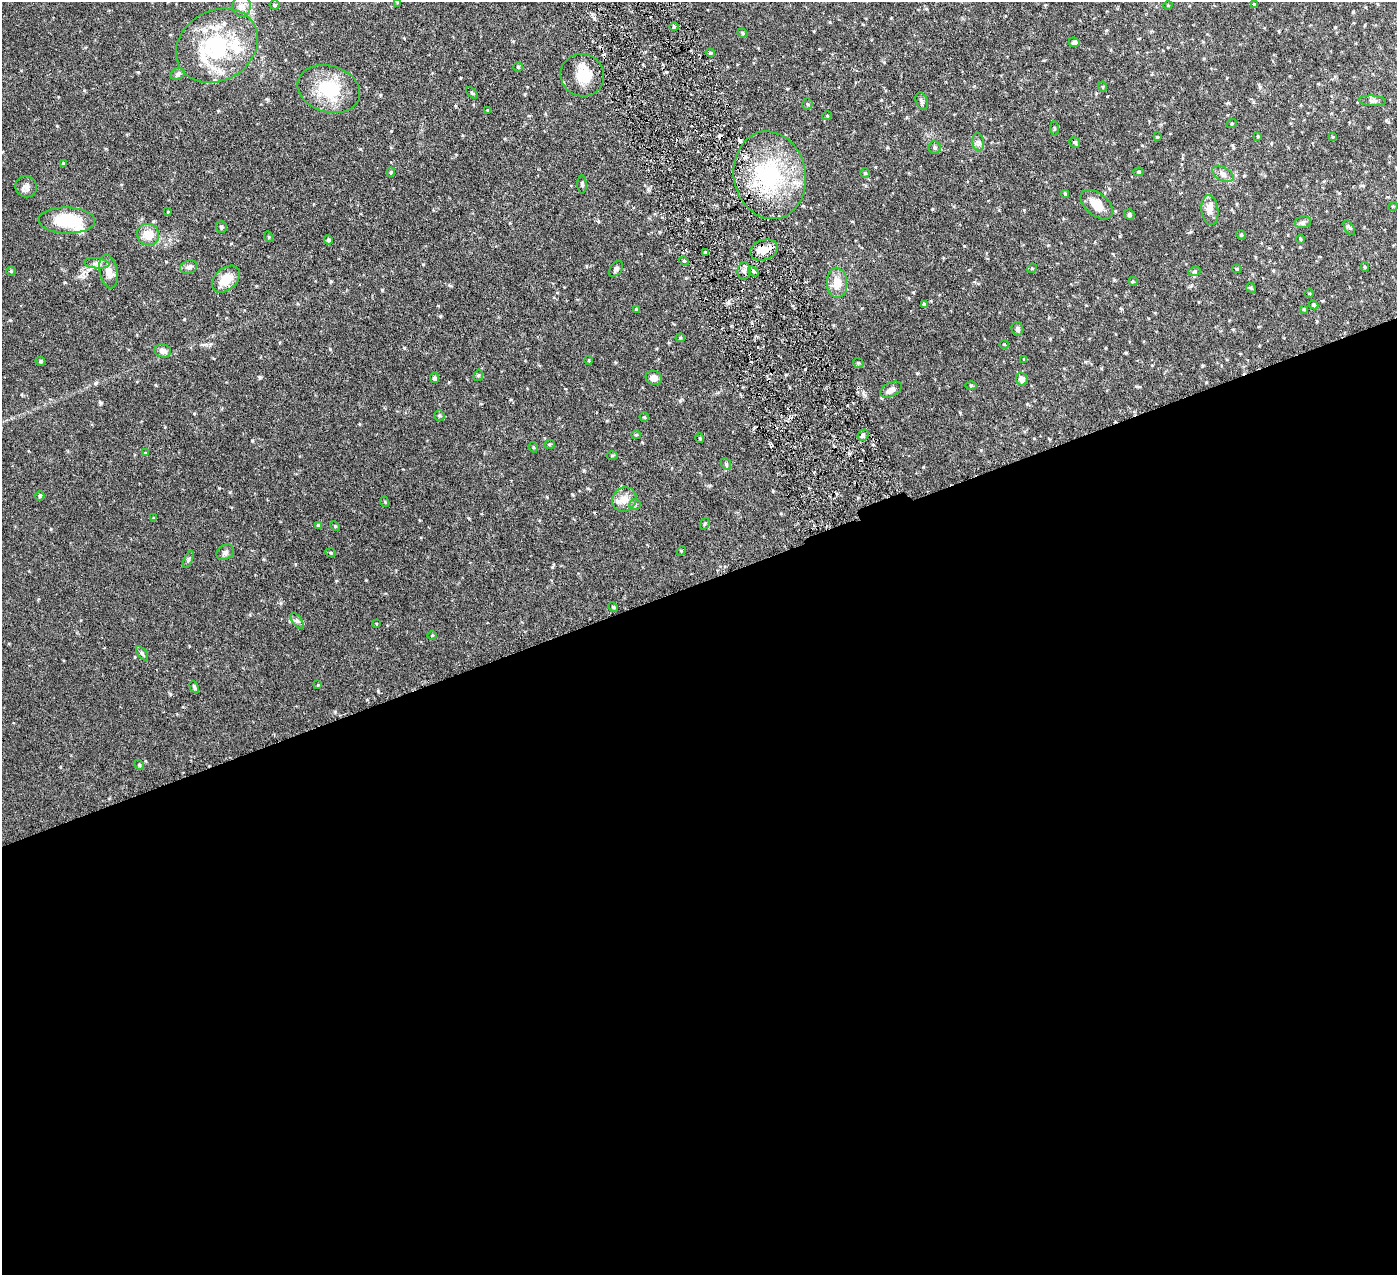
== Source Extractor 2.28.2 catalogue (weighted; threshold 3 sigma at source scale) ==
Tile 15 of 4 x 4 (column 3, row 4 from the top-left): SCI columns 2796-4190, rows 165-1437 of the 5591 x 5550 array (HDU 1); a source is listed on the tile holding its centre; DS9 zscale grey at full resolution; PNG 1399 x 1277 px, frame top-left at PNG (2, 2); each listed source drawn as its Kron ellipse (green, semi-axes under 4 px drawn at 4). Shown black and unused: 54% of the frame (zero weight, under 3 of 6 exposures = <1% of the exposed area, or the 3 px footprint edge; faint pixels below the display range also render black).
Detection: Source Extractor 2.28.2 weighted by HDU 2 'WHT'; one run over the whole footprint, this tile lists its part. Background 0.139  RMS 0.0046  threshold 0.0188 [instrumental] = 3 sigma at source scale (4.09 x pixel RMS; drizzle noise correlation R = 1.36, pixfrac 0.8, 0.05/0.05 arcsec/px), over >= 5 px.
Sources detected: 133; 1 inside a brighter object's white glare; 5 cosmic-ray / hot-pixel residue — neither listed nor drawn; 8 inside a brighter listed object's ellipse — not listed separately; the other 119 listed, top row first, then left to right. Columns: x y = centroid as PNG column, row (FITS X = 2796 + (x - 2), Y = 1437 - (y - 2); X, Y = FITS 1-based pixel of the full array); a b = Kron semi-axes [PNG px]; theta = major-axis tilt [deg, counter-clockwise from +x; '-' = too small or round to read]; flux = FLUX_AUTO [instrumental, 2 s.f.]
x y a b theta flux
397 2 4 3 - 0.39
1254 4 4 3 - 0.46
275 5 5 4 - 0.79
1168 5 4 3 - 0.32
242 6 11 9 89 2.6
674 26 4 3 - 0.51
742 33 5 4 - 0.57
1074 42 5 5 - 1.2
217 46 43 35 31 39
710 53 4 3 - 0.58
518 67 5 4 - 0.65
178 74 7 5 22 0.97
582 75 22 21 - 10
1103 87 5 3 - 0.42
329 89 32 23 -17 20
472 93 7 3 -45 0.47
922 101 9 5 -70 1.1
1372 101 14 5 -3 1.4
807 104 5 5 - 0.6
488 110 3 3 - 0.35
827 116 5 3 - 0.34
1232 123 5 3 - 0.38
1054 128 7 4 -90 0.51
1258 136 4 3 - 0.37
1157 137 4 4 - 0.37
1333 137 4 4 - 0.35
978 142 9 6 -82 1.3
1075 142 5 5 - 0.79
935 148 6 6 - 0.88
64 163 4 3 - 0.49
391 172 4 4 - 0.49
1138 172 5 4 - 0.61
865 173 4 4 - 0.54
1223 174 11 6 -28 1.8
770 175 44 36 -79 45
582 184 9 4 -88 0.82
26 187 11 10 - 2.1
1065 194 4 4 - 0.51
1097 205 19 11 -39 5.7
1393 206 5 3 - 0.34
1210 210 15 8 -82 2.8
168 212 4 2 - 0.3
1129 214 5 5 - 0.75
67 220 28 13 -1 18
1303 222 8 6 13 1.1
221 227 6 5 - 0.61
1349 228 8 4 -56 0.75
148 235 11 10 - 5.7
1241 235 5 4 - 0.55
269 237 5 3 - 0.37
1300 239 5 3 - 0.47
328 240 5 4 - 0.88
764 250 14 10 18 4.7
705 252 4 4 - 0.52
684 261 5 3 - 0.51
97 263 13 5 -5 1.7
189 267 9 6 17 1.4
1365 267 4 4 - 0.47
1032 268 5 4 - 0.42
616 269 8 5 53 1.1
1237 269 5 3 - 0.49
11 271 4 4 - 0.44
744 271 8 6 86 1.6
753 271 6 3 -41 0.76
108 272 17 8 -79 4.4
1194 272 6 4 19 0.67
226 279 16 11 43 7.1
1133 281 5 4 - 0.51
837 283 15 10 -87 5.9
1251 288 5 4 - 0.51
1309 294 5 3 - 0.37
924 305 4 4 - 1.3
1314 305 4 4 - 0.89
636 309 4 3 - 0.41
1304 309 3 3 - 0.51
1017 329 7 6 - 1
680 338 4 4 - 0.46
1004 344 5 3 - 0.35
163 351 8 6 -15 2.2
1024 359 3 3 - 0.31
589 360 4 3 - 0.36
41 361 5 4 - 0.61
858 363 5 4 - 0.59
478 375 6 4 68 0.63
434 378 5 4 - 0.93
654 378 8 7 - 2.1
1022 379 6 6 - 2.6
971 385 6 4 1 0.46
891 390 12 7 27 2.4
439 416 5 5 - 0.61
644 417 5 4 - 0.48
636 435 5 4 - 0.48
863 435 6 5 - 0.86
700 438 5 4 - 0.5
549 444 5 4 - 0.56
533 447 5 3 - 0.47
145 453 4 3 - 0.35
612 456 6 4 1 0.43
726 464 6 4 -47 0.72
40 496 4 4 - 0.71
624 499 13 11 40 4.3
385 502 5 3 - 0.38
635 505 6 5 - 0.73
154 518 4 3 - 0.47
705 524 6 4 69 0.56
318 525 3 3 - 0.53
335 526 5 3 - 0.38
681 551 5 4 - 0.39
225 552 9 7 34 1.4
331 553 5 4 - 0.5
188 559 9 3 69 0.61
613 607 5 4 - 0.49
297 621 9 4 -54 1.1
376 624 4 2 - 0.29
432 635 4 3 - 0.34
142 653 8 4 -54 0.84
318 685 4 4 - 0.37
194 687 6 3 -63 0.76
139 765 5 4 - 0.52
Isophote crosses this tile's border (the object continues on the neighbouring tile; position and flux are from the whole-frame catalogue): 1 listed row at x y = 397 2
Unlisted compact peaks at least as high as the median listed source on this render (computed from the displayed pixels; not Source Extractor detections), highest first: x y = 404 348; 382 290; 260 377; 330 349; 96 383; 378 691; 57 126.